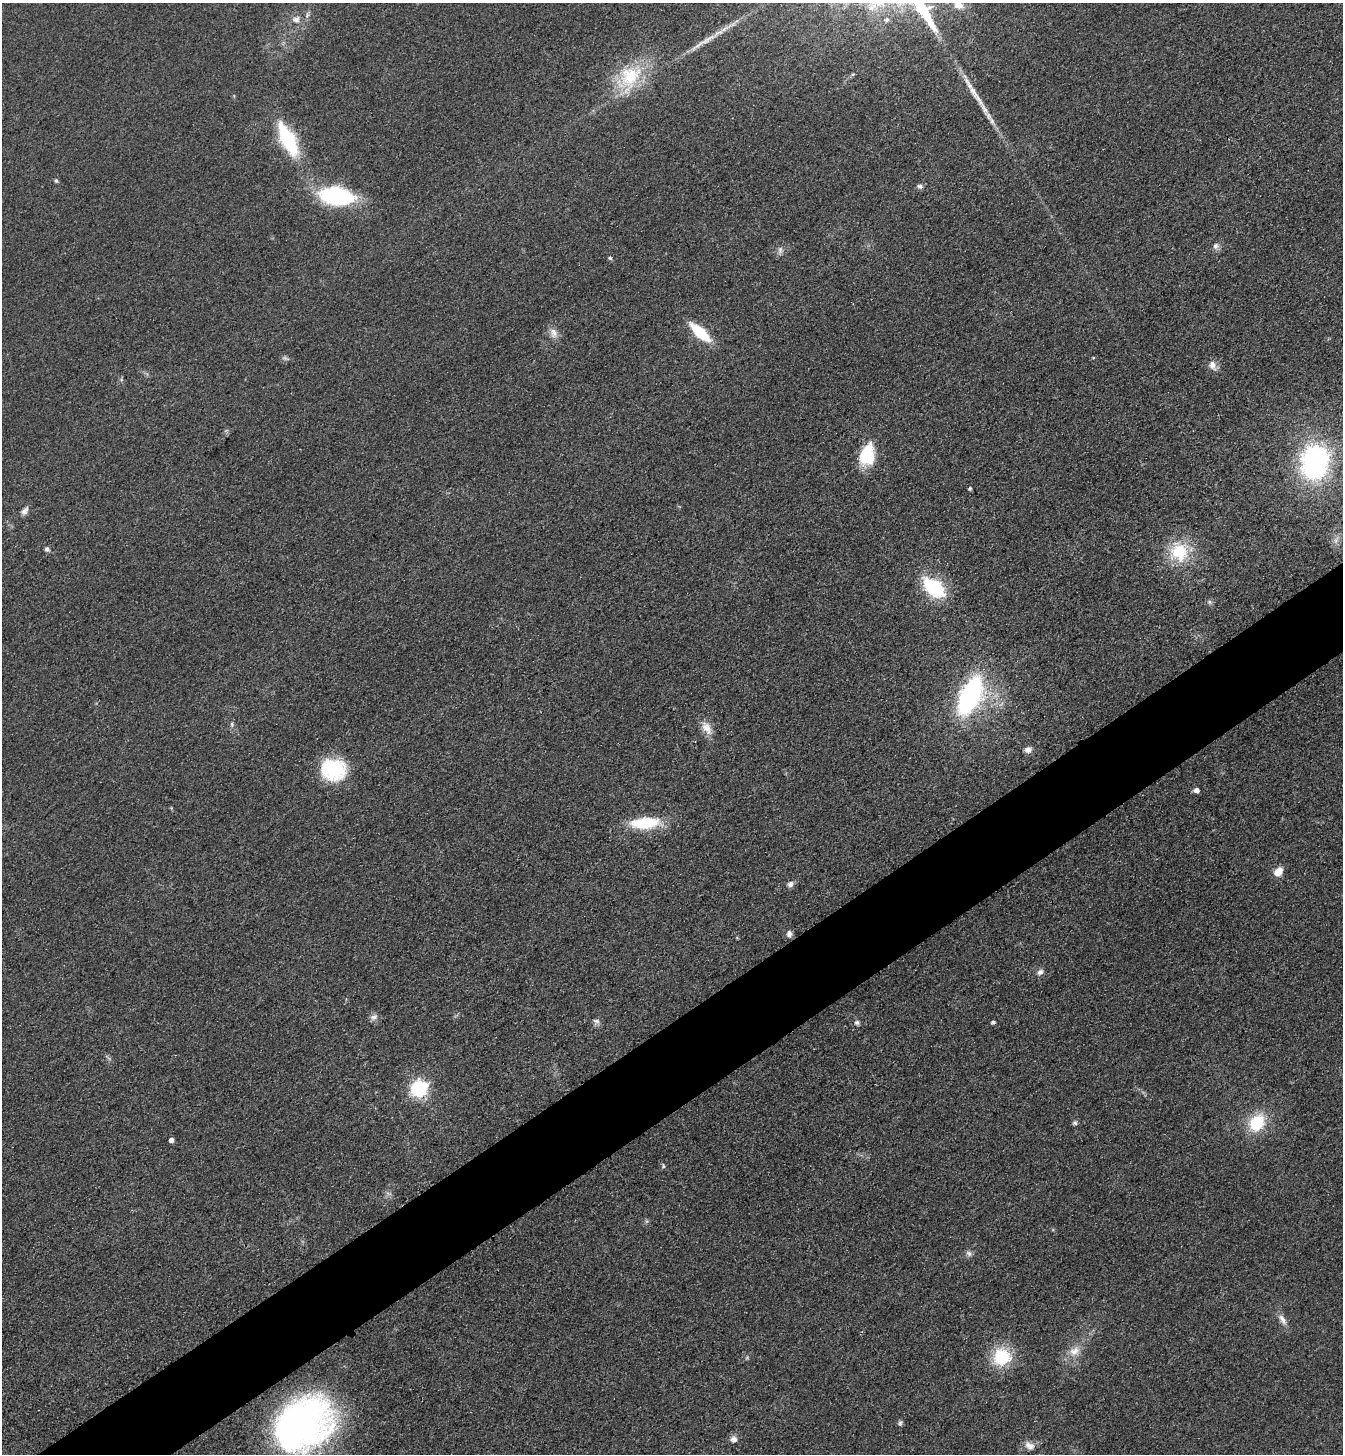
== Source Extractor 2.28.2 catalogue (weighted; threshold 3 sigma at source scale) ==
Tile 7 of 4 x 4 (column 3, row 2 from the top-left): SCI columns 2862-4202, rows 2935-4386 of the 5861 x 5869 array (HDU 1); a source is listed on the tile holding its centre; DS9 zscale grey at full resolution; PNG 1345 x 1456 px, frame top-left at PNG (2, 3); no overlay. Shown black and unused: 6% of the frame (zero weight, under 3 of 4 exposures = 3% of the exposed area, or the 3 px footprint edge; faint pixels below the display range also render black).
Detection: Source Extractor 2.28.2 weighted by HDU 2 'WHT'; one run over the whole footprint, this tile lists its part. Background 0.0777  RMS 0.0098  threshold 0.0442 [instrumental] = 3 sigma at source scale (4.5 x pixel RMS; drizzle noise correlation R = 1.50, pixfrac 1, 0.05/0.05 arcsec/px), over >= 5 px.
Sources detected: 56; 1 too faint to see at this stretch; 1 long thin detection or spike segment (spike, bleed or trail) — not listed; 1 inside a brighter listed object's ellipse — not listed separately; the other 53 listed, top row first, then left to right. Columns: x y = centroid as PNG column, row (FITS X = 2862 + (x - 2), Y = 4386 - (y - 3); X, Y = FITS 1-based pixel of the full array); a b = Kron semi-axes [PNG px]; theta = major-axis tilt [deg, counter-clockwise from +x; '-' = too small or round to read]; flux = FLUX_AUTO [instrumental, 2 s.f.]
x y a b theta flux
958 5 11 9 -23 11
296 19 11 9 16 6.4
630 77 39 27 64 58
973 92 24 8 -58 13
992 121 13 6 -60 4.9
287 139 43 16 -63 68
56 181 6 4 -62 1.6
920 186 8 6 -13 2.9
336 196 35 18 -9 110
1216 246 9 8 - 3.9
610 258 5 5 - 1.4
700 332 24 9 -42 41
553 333 14 10 -67 7.5
285 358 9 5 -21 2.4
1093 358 5 3 - 0.89
1213 365 13 9 -70 6.6
867 455 25 17 77 39
1315 461 35 28 80 180
970 488 4 4 - 1.7
25 511 12 6 53 4.5
1336 540 12 5 64 4.4
47 549 7 6 - 2.5
1179 552 26 24 -89 46
934 587 29 17 -40 57
1210 602 6 5 - 2.1
970 695 24 12 65 270
232 724 8 4 -82 1.9
707 728 20 10 -60 11
1028 750 9 7 4 5.1
333 769 28 23 -14 64
1197 790 5 5 - 5.4
645 823 24 10 4 57
1278 872 9 7 46 14
790 884 8 7 - 4
789 934 9 6 78 3.9
1040 972 9 7 40 3.7
374 1017 11 7 32 4.1
596 1021 9 6 -9 3.1
993 1022 5 4 - 2
857 1023 7 6 - 2.6
419 1089 7 7 - 280
1075 1123 7 6 - 2
1257 1123 20 15 55 41
171 1140 4 4 - 4.1
663 1166 7 4 85 1.5
969 1253 9 7 -52 3.1
1282 1319 17 8 -57 6.7
1075 1351 17 12 35 13
1002 1357 16 15 - 55
900 1423 8 5 70 2.1
303 1424 65 49 38 370
734 1439 9 8 - 4.9
1029 1446 14 9 -33 7
Isophote crosses this tile's border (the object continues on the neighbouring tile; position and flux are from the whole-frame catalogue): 2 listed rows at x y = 958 5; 303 1424